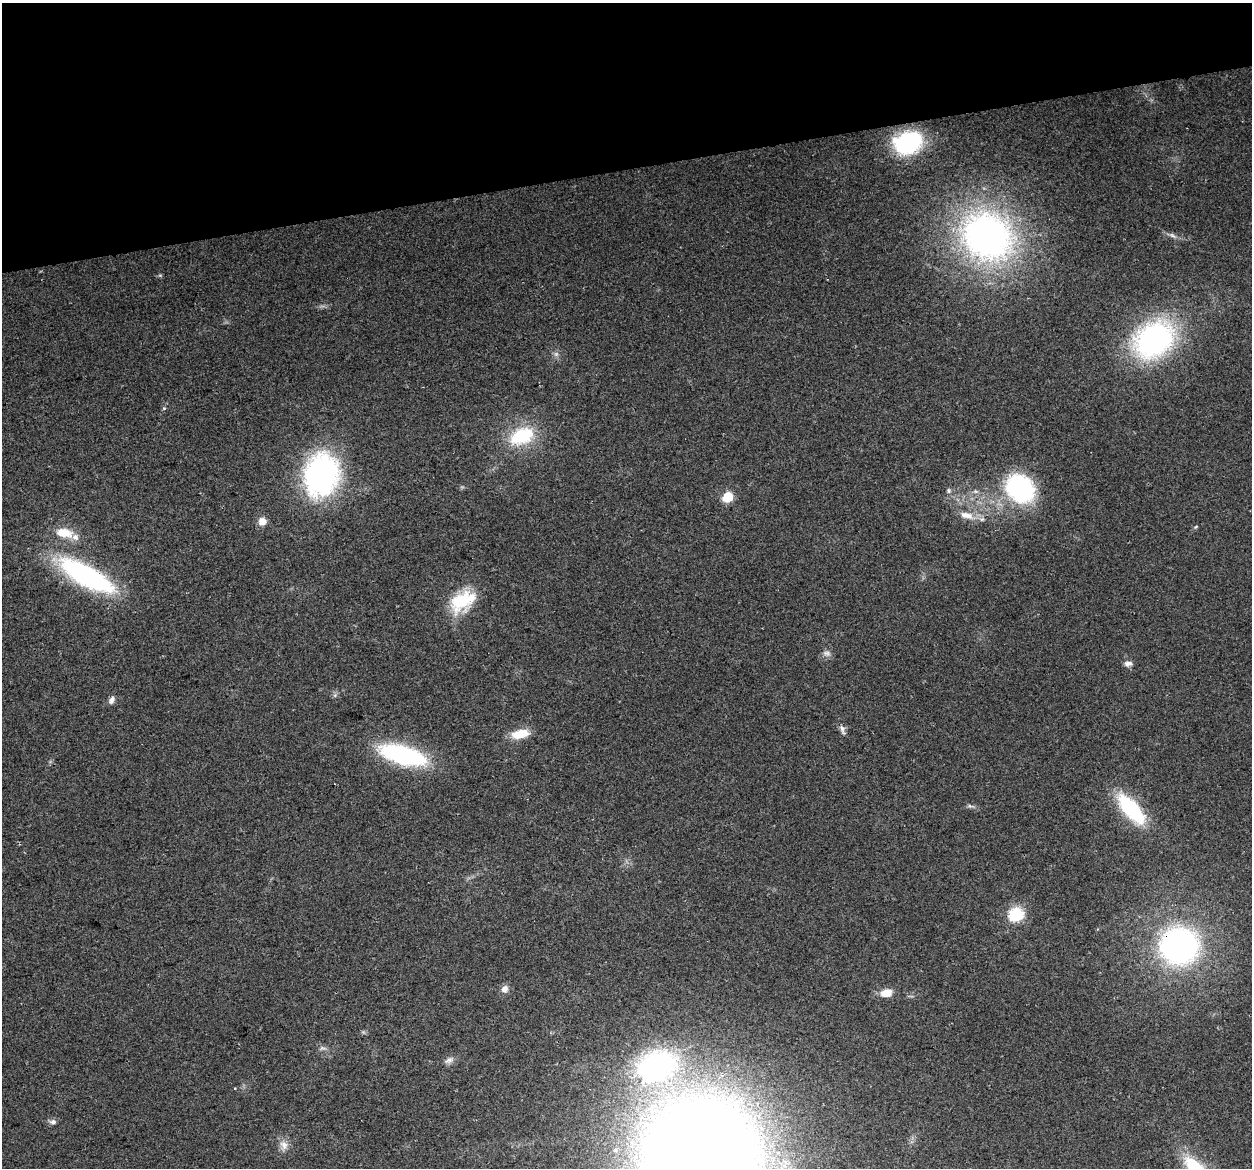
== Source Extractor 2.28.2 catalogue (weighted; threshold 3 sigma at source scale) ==
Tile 3 of 4 x 4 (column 3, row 1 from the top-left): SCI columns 2534-3783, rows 3589-4754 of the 5066 x 4797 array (HDU 1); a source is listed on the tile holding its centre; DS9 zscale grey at full resolution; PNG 1254 x 1170 px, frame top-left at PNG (2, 3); no overlay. Shown black and unused: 14% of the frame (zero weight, under 2 of 3 exposures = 2% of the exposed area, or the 3 px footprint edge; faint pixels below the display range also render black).
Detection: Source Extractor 2.28.2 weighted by HDU 2 'WHT'; one run over the whole footprint, this tile lists its part. Background 0.118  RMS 0.011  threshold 0.0497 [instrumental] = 3 sigma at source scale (4.5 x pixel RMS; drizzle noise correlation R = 1.50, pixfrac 1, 0.0396/0.0396 arcsec/px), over >= 5 px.
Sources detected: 38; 1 too faint to see at this stretch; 1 inside a brighter object's white glare — not listed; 1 inside a brighter listed object's ellipse — not listed separately; the other 35 listed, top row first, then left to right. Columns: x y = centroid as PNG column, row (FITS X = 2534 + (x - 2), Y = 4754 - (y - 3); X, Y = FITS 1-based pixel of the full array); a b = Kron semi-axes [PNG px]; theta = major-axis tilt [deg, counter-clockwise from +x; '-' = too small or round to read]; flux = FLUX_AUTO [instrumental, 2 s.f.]
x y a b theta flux
908 143 22 16 19 140
1172 235 11 4 -39 3.2
987 236 55 46 -33 420
1154 339 40 31 37 250
164 408 5 4 - 1.2
522 436 33 20 24 56
321 475 37 29 76 300
1020 488 35 28 -44 130
948 491 6 6 - 2.4
728 497 6 6 - 61
966 515 22 9 -14 13
262 521 8 8 - 10
1196 527 6 3 45 1.2
64 533 22 11 -11 22
86 576 67 22 -30 180
462 601 32 20 33 54
827 653 10 7 -9 4.3
1128 664 11 7 3 4.4
112 700 11 7 61 4.5
842 729 12 6 -79 4.2
520 734 19 9 12 23
403 755 43 16 -16 160
970 806 9 4 -12 2.3
1131 809 32 13 -48 100
1016 914 7 6 - 170
1179 946 37 34 -5 270
504 989 10 8 61 5.9
886 993 11 7 14 15
323 1048 11 4 5 2.7
449 1060 14 6 24 5
656 1066 47 36 23 210
234 1089 3 3 - 1.7
53 1122 9 6 -3 3.9
284 1145 13 10 -63 8.3
701 1155 76 74 -49 3300
Overlapping masked pixels (flux is a lower limit): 1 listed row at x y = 1179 946
Isophote crosses this tile's border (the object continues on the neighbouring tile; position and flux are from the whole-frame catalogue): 1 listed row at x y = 701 1155